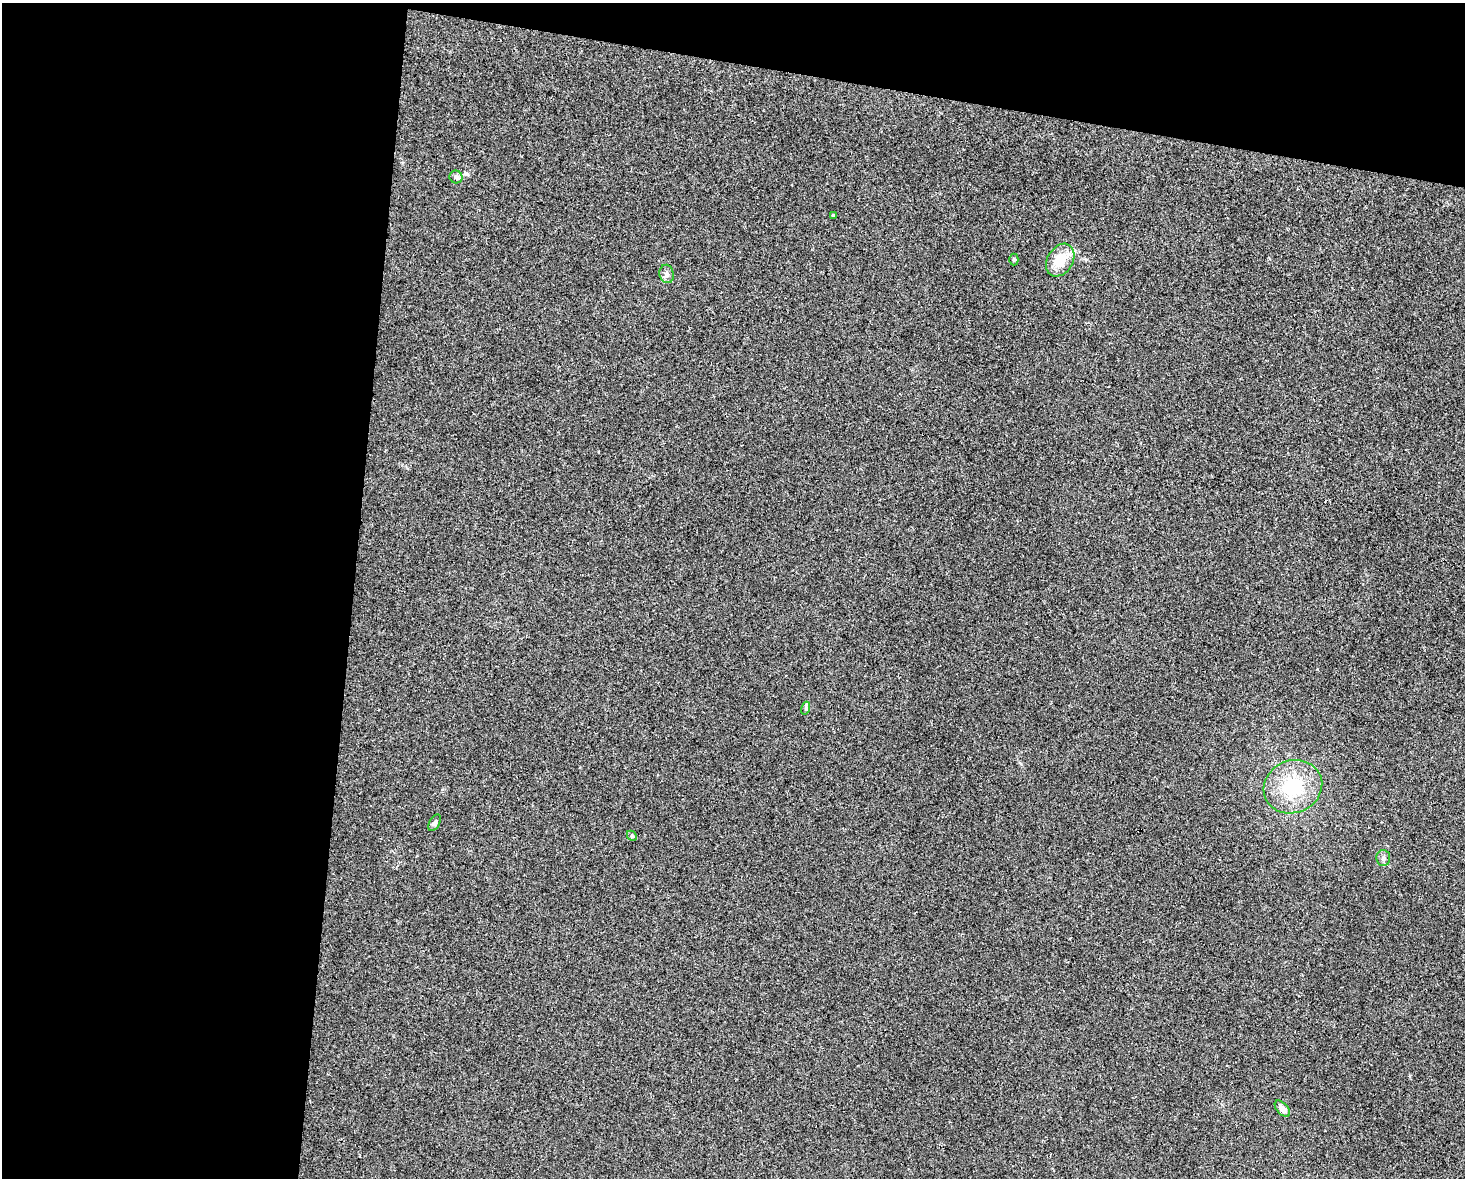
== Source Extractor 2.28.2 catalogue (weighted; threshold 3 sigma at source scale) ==
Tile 1 of 3 x 4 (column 1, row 1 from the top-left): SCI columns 114-1576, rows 3542-4717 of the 4725 x 4717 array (HDU 1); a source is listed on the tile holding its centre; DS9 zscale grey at full resolution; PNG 1467 x 1180 px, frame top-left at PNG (2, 3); each listed source drawn as its Kron ellipse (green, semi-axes under 4 px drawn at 4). Shown black and unused: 30% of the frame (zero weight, under 2 of 3 exposures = <1% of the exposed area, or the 3 px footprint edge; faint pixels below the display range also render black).
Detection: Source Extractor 2.28.2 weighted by HDU 2 'WHT'; one run over the whole footprint, this tile lists its part. Background 0.0324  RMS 0.0057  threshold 0.0256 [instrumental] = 3 sigma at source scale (4.5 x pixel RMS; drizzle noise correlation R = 1.50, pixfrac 1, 0.05/0.05 arcsec/px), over >= 5 px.
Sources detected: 11; all 11 listed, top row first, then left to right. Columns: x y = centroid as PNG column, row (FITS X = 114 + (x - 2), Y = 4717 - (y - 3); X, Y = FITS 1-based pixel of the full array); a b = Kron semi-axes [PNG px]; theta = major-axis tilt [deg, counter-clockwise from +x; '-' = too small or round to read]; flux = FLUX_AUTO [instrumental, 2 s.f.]
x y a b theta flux
456 177 6 6 - 1.3
833 215 3 3 - 1.4
1014 260 6 4 -89 0.77
1060 260 17 12 58 14
667 274 9 7 -80 2
806 708 7 4 72 0.93
1293 787 30 26 23 30
435 823 9 5 63 1.4
632 836 5 4 - 0.81
1383 858 8 7 - 1.8
1282 1109 10 5 -49 3.4